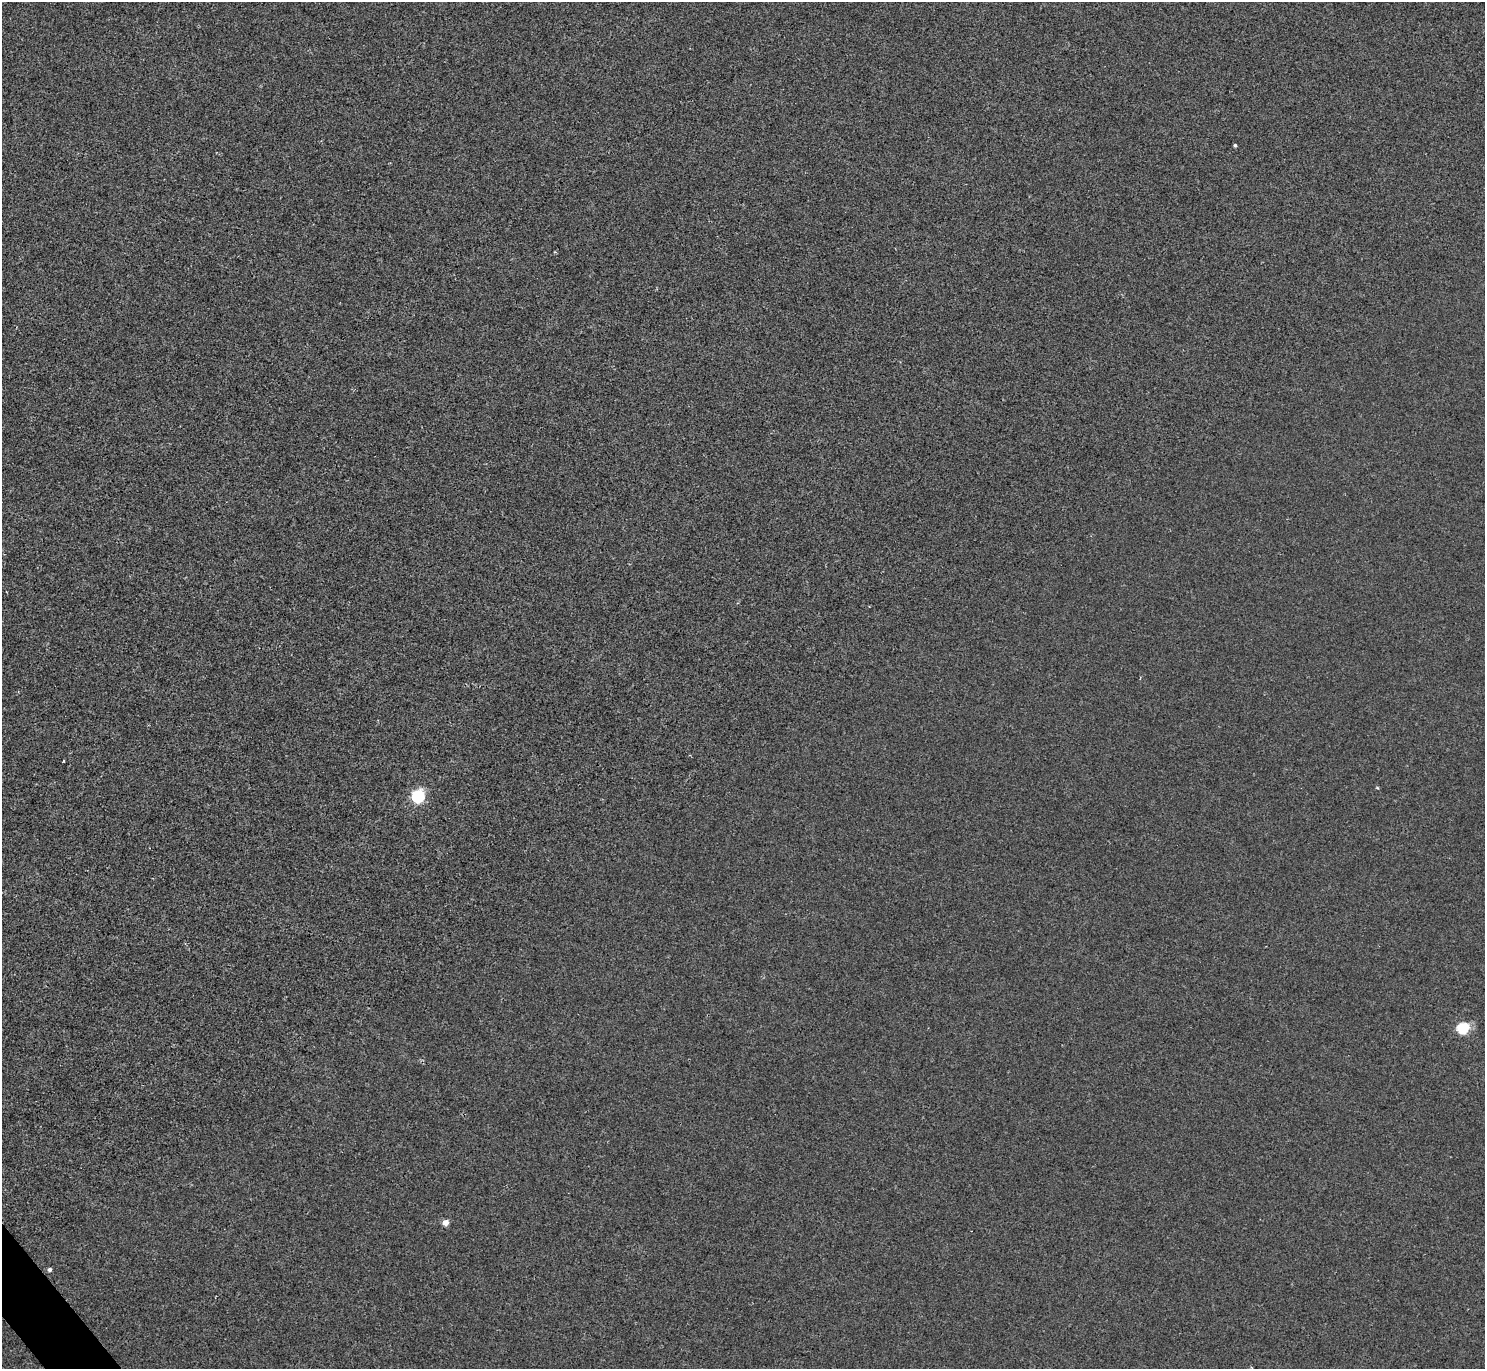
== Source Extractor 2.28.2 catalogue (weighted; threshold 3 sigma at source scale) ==
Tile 7 of 4 x 4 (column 3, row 2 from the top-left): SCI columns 2965-4447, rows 2896-4262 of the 5932 x 5928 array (HDU 1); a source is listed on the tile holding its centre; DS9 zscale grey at full resolution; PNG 1487 x 1371 px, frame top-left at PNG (2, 2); no overlay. Shown black and unused: <1% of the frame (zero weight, under 2 of 3 exposures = <1% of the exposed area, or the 3 px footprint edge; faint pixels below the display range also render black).
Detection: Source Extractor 2.28.2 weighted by HDU 2 'WHT'; one run over the whole footprint, this tile lists its part. Background 8.60e-04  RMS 0.0049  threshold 0.0222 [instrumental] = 3 sigma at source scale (4.5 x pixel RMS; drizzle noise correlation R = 1.50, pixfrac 1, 0.05/0.05 arcsec/px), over >= 5 px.
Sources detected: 7; all 7 listed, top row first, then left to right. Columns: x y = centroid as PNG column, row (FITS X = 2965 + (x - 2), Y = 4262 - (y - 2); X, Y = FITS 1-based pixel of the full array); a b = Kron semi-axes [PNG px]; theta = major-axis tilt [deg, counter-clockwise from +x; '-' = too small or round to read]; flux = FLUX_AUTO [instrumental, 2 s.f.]
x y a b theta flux
1235 145 3 3 - 0.76
63 761 3 3 - 0.74
1377 788 4 3 - 0.54
418 796 6 6 - 71
1462 1028 6 5 - 49
445 1222 5 4 - 5.3
49 1269 4 4 - 1.3